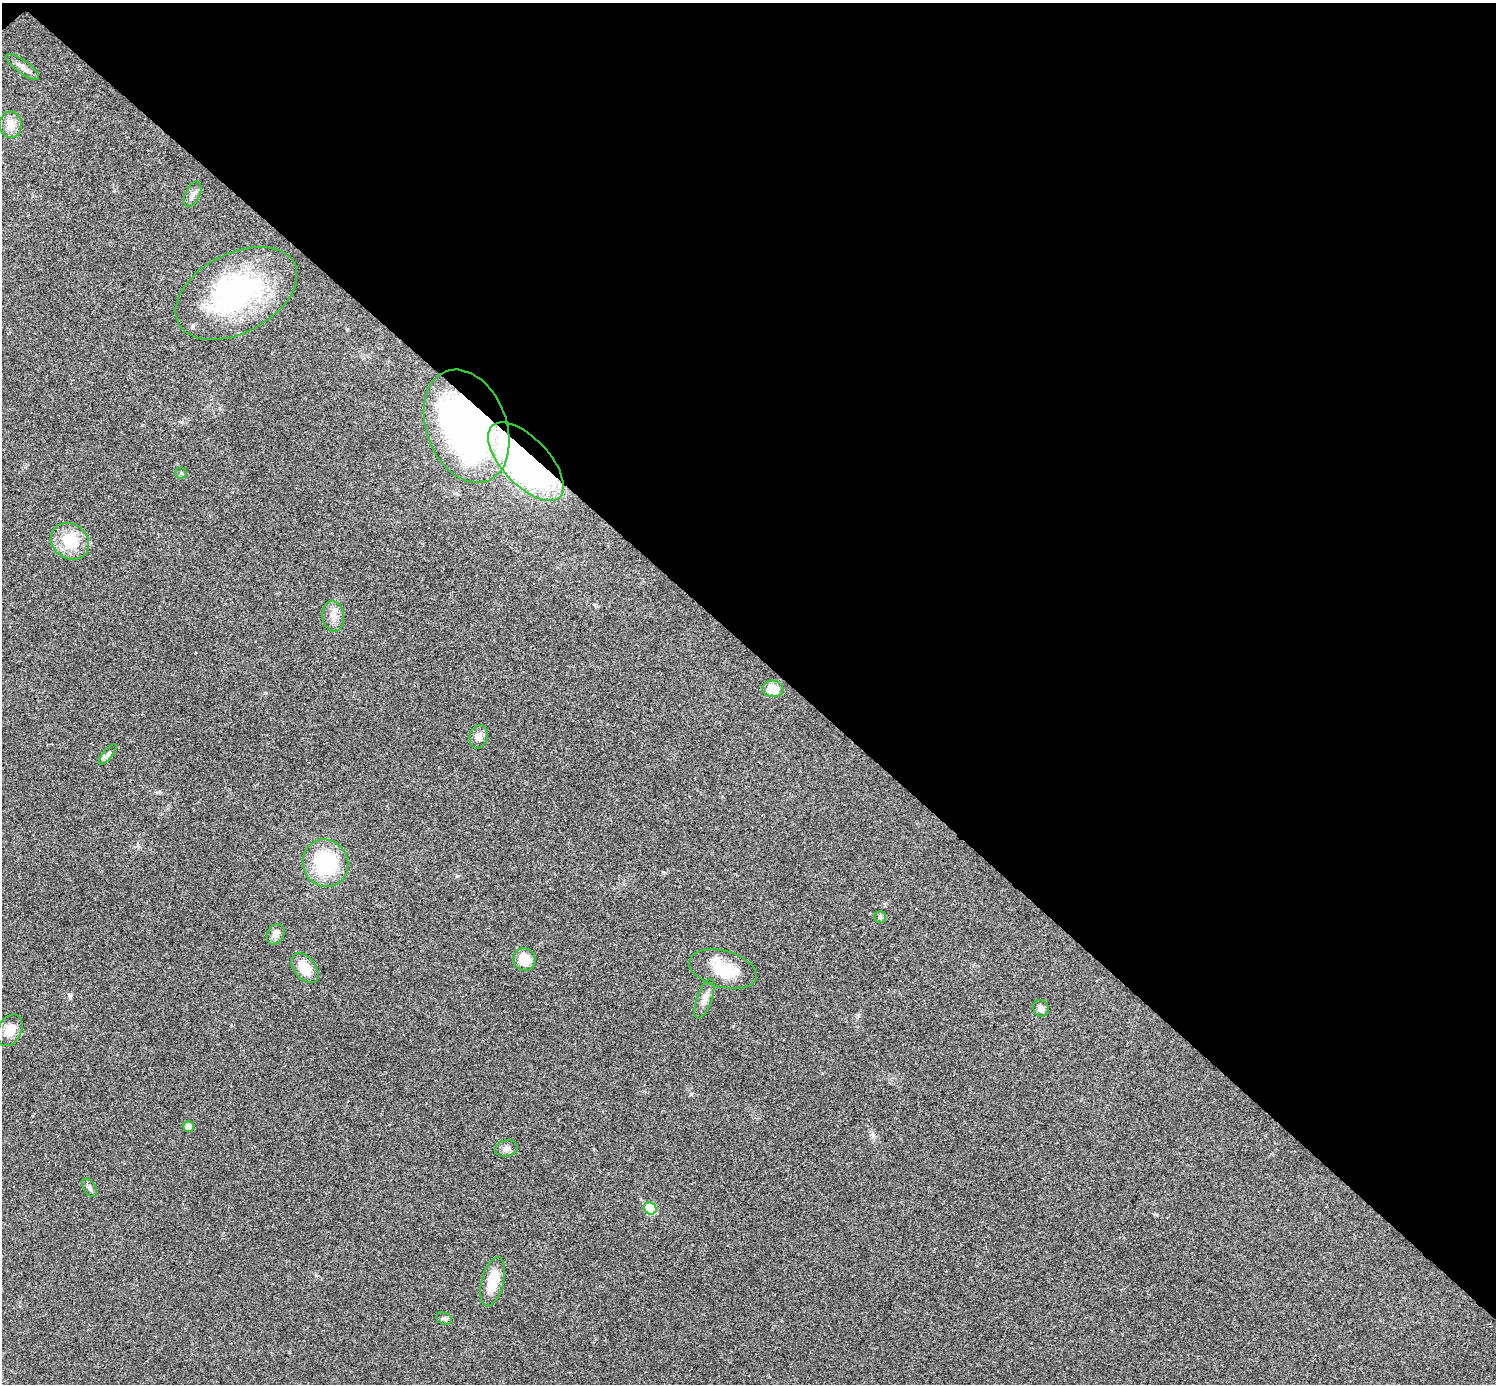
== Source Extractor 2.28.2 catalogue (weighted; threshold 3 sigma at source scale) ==
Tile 3 of 4 x 4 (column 3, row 1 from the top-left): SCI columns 2992-4485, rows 4304-5685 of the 5986 x 5986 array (HDU 1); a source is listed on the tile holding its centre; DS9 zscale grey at full resolution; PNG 1498 x 1386 px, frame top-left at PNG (2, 3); each listed source drawn as its Kron ellipse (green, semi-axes under 4 px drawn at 4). Shown black and unused: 47% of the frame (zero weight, under 3 of 4 exposures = <1% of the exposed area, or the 3 px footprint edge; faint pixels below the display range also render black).
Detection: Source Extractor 2.28.2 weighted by HDU 2 'WHT'; one run over the whole footprint, this tile lists its part. Background 0.0221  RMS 0.0041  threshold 0.0185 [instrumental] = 3 sigma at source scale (4.5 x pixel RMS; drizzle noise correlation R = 1.50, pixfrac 1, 0.05/0.05 arcsec/px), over >= 5 px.
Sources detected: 29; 1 inside a brighter object's white glare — neither listed nor drawn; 1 inside a brighter listed object's ellipse — not listed separately; the other 27 listed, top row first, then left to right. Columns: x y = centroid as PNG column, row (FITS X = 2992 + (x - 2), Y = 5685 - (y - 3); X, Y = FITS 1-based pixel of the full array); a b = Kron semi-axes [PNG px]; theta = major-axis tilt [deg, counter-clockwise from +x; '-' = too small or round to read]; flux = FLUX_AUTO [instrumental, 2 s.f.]
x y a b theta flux
22 67 20 6 -37 2.5
11 125 13 11 -84 4.7
193 194 13 7 65 1.8
236 293 65 39 28 65
466 426 59 40 -69 210
526 461 49 23 -47 150
181 473 5 5 - 0.61
70 541 20 17 -36 14
333 616 15 10 -83 3.7
773 689 10 8 -7 7.1
479 737 12 9 76 2
108 754 12 4 50 1.2
325 863 24 22 -65 29
880 917 6 6 - 0.74
276 934 11 8 62 2.7
524 959 11 11 - 6.5
305 968 17 10 -52 8.3
723 969 34 18 -15 14
704 999 20 7 70 3
1041 1008 8 7 - 1.7
10 1030 17 11 63 5.6
188 1126 5 5 - 3.3
506 1148 11 8 13 1.9
90 1188 10 6 -58 1.2
650 1208 6 5 - 16
493 1282 25 11 75 10
444 1319 8 5 -24 0.98
Overlapping masked pixels (flux is a lower limit): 2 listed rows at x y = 466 426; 526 461
Unlisted compact peaks at least as high as the median listed source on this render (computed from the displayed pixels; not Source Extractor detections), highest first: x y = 70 997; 691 1094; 457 876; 265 693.